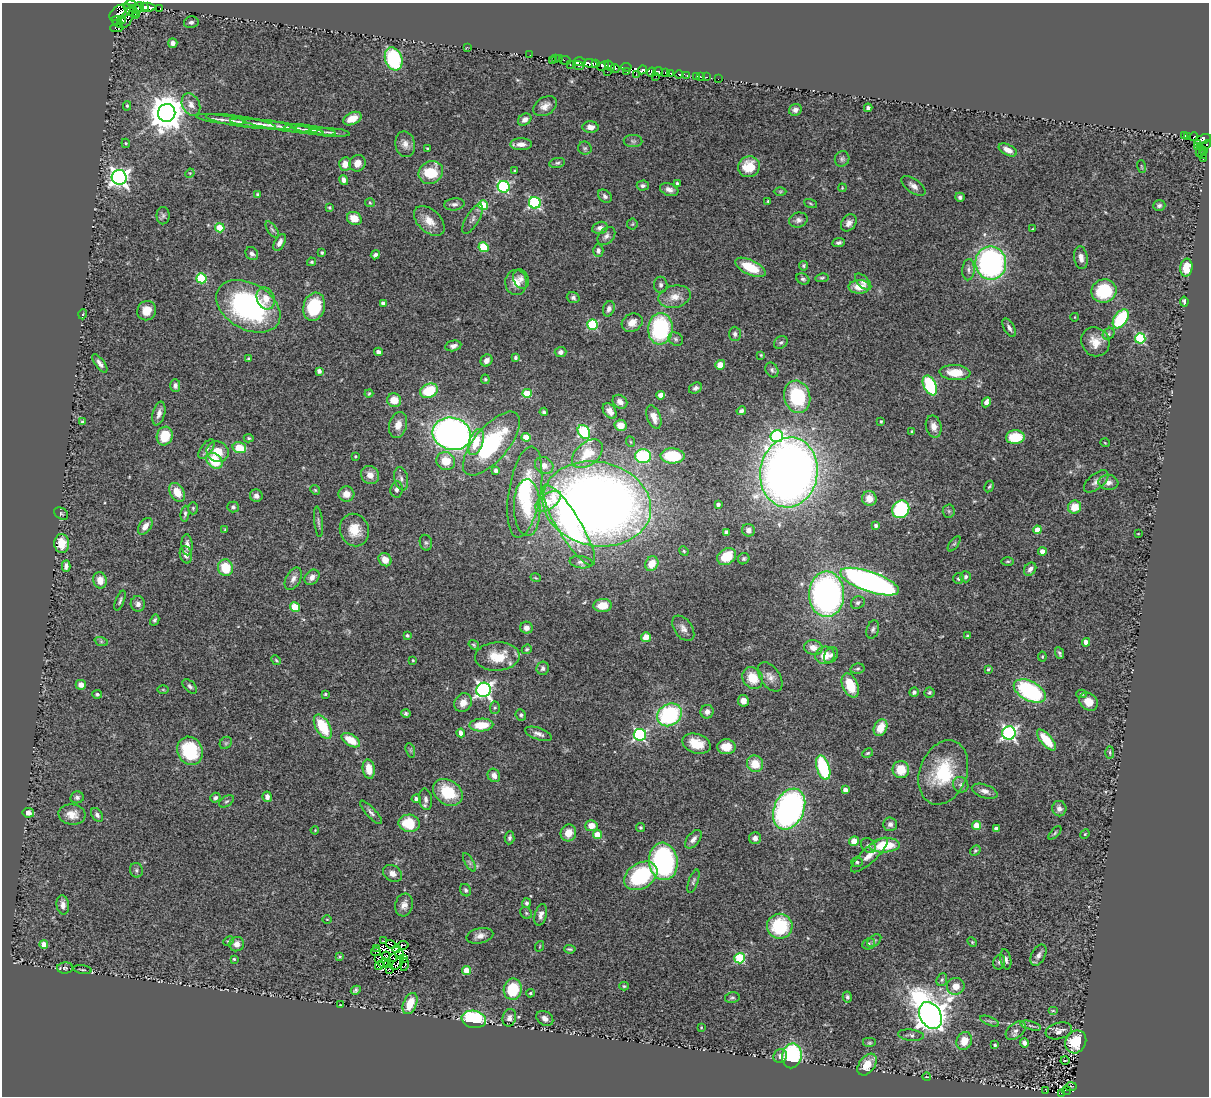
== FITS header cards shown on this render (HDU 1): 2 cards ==
NAXIS1  =                 1207
NAXIS2  =                 1094

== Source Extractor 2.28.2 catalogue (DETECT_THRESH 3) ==
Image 1207 x 1094 px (HDU 1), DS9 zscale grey, 1 PNG px = 1 image px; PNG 1211 x 1098 px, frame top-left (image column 1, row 1094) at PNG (2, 3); each listed source drawn as its Kron ellipse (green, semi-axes under 4 px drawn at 4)
Background 0.513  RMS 0.063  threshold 0.189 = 3 sigma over >= 5 px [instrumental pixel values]
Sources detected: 484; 12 with non-positive FLUX_AUTO (blend fragments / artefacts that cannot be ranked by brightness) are neither listed nor drawn; the other 472 listed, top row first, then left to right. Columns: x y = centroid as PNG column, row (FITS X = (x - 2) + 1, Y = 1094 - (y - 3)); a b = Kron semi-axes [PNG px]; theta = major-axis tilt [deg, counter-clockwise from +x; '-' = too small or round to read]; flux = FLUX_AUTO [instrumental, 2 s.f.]
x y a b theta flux
130 5 6 3 4 570
140 7 5 3 - 190
144 7 4 3 - 200
148 7 8 4 -6 790
136 9 6 4 -8 130
160 9 3 2 - 35
130 10 9 2 -46 260
120 12 11 7 33 160
135 14 3 3 - 59
127 17 12 5 64 7
121 20 4 3 - 48
117 22 6 2 -48 130
191 22 7 6 - 11
116 28 6 3 -2 260
173 43 5 4 - 17
467 47 2 2 - 55
530 55 2 2 - 4.8
555 58 3 2 - 5.4
394 59 12 8 -70 360
559 59 2 2 - 6.9
565 60 6 3 -6 14
553 61 3 2 - 4.1
579 62 6 3 1 580
590 63 7 3 -7 820
570 64 3 2 - 17
596 64 3 2 - 69
578 66 5 3 - 160
603 66 6 3 24 290
609 66 6 4 -56 110
626 67 5 3 - 210
615 68 4 3 - 70
642 70 4 4 - 130
658 71 4 3 - 170
607 72 2 2 - 12
627 72 3 2 - 29
651 72 5 3 - 190
666 73 3 3 - 640
671 73 3 3 - 310
636 74 3 2 - 21
679 74 4 3 - 110
687 75 3 3 - 330
656 76 2 2 - 11
696 76 3 2 - 9.1
701 77 3 2 - 8.1
706 77 3 2 - 15
718 79 2 2 - 5
191 104 12 8 -63 32
127 106 4 4 - 5.8
545 106 13 8 31 30
868 108 4 4 - 9
795 110 6 6 - 15
167 113 9 8 - 10000
221 119 25 3 -7 21
352 119 9 6 26 60
525 120 7 5 36 21
241 122 35 5 -9 42
261 124 32 4 -6 38
283 127 41 4 -9 42
590 127 8 6 -4 27
297 128 12 4 -3 13
306 129 12 3 -1 8.7
316 131 20 3 -7 17
330 132 20 3 -4 14
1184 135 4 3 - 11
1188 136 4 2 - 23
1194 137 4 3 - 160
1203 139 8 4 20 320
633 141 9 6 -1 12
126 143 5 4 - 5.3
405 144 13 10 -79 28
521 144 11 6 1 28
1197 144 3 2 - 8.9
1206 145 5 3 - 53
1198 147 3 2 - 12
585 148 7 6 - 8.9
427 149 3 3 - 5.3
1008 150 10 5 -27 32
1203 150 3 2 - 12
1200 152 5 3 - 28
1203 154 4 2 - 28
842 159 8 7 - 11
1203 159 3 2 - 6.4
357 163 8 8 - 34
557 163 8 5 11 9.1
345 164 7 6 - 39
1141 166 6 3 -71 3.5
749 167 11 10 - 96
515 171 3 3 - 6.8
431 172 12 11 - 150
190 173 5 4 - 4.4
119 177 7 7 - 2100
344 180 5 4 - 17
678 184 4 3 - 14
643 186 6 5 - 11
913 186 14 6 -36 23
504 187 6 6 - 520
842 188 4 3 - 3.4
669 190 9 6 -20 19
780 191 6 4 0 5.6
258 195 4 4 - 9.4
605 196 7 5 -42 11
960 197 5 4 - 9.9
768 201 3 3 - 3.9
370 203 5 4 - 5.3
535 203 6 5 - 590
810 203 7 3 -19 5.1
454 204 10 6 7 14
483 205 5 5 - 170
1159 205 6 5 - 9.1
329 207 3 3 - 4.6
163 216 9 6 90 10
354 218 7 6 - 58
473 219 16 6 59 19
798 220 9 7 16 16
429 221 18 11 -43 56
849 223 9 7 53 23
632 224 5 5 - 6.2
220 228 5 4 - 140
600 228 8 6 12 19
1032 229 3 3 - 3.3
272 230 9 4 -54 9.7
606 236 10 7 47 17
280 242 9 5 61 24
839 243 6 4 7 10
484 247 5 4 - 180
598 251 6 5 - 14
322 253 3 3 - 7.2
252 254 7 5 -48 13
375 255 5 4 - 8.9
1081 258 11 6 -81 25
312 262 4 4 - 6
991 263 16 15 - 1100
803 266 5 4 - 5.7
750 267 17 7 -25 130
1186 268 9 6 80 62
968 270 10 6 86 16
201 278 5 5 - 280
822 278 6 4 10 6.3
521 279 10 7 -67 20
803 279 7 5 -27 8.8
516 282 12 11 - 51
863 282 10 5 -44 16
661 285 8 7 - 13
859 287 10 7 -1 60
1104 291 12 11 - 250
675 297 16 11 13 48
266 298 11 9 -69 50
573 298 6 5 - 10
1184 302 5 3 - 12
383 303 4 3 - 18
248 306 34 23 -29 870
314 307 14 10 74 200
609 309 8 5 70 17
147 311 10 9 - 50
83 314 5 3 - 3.8
1075 317 4 3 - 2.8
1121 319 10 6 56 280
632 323 11 9 28 37
593 325 5 5 - 310
1009 328 10 5 -60 14
660 329 16 12 85 460
735 334 7 6 - 12
1109 334 6 5 - 8.2
1140 338 5 5 - 350
676 339 8 6 -36 11
781 342 7 5 35 9.5
1095 342 15 14 - 59
453 346 8 5 13 19
378 352 4 4 - 20
561 352 6 5 - 15
761 355 4 3 - 4.9
516 358 4 4 - 9.9
249 359 3 3 - 5.4
486 360 6 5 - 23
100 363 11 4 -53 16
720 365 5 5 - 48
772 370 8 6 -61 11
319 371 4 4 - 18
955 373 15 7 -4 75
485 379 5 3 - 5.8
175 385 6 5 - 13
930 385 10 6 -63 290
695 388 7 5 29 13
429 391 9 7 21 160
369 393 4 3 - 4.2
527 393 5 4 - 150
661 395 4 4 - 47
797 397 16 13 -75 260
394 400 7 6 - 74
620 402 8 6 -40 26
986 402 5 4 - 31
610 411 9 6 -53 29
741 411 5 4 - 12
544 412 4 3 - 7.8
159 413 12 6 76 22
654 417 12 6 -69 39
881 421 3 3 - 6.4
83 422 4 3 - 7.2
398 425 13 8 76 43
621 425 6 5 - 43
934 426 11 7 -77 34
584 432 7 5 -54 460
912 432 4 3 - 7.4
452 434 19 16 -14 1900
165 436 9 8 - 96
777 436 6 6 - 510
526 437 4 4 - 97
1015 437 9 7 2 130
249 438 5 4 - 6.8
476 442 13 7 71 83
631 442 5 3 - 3.7
1105 443 5 3 - 3.1
491 444 39 17 50 370
239 448 7 5 -16 120
207 449 11 6 53 18
218 452 11 10 - 74
587 454 18 11 40 120
355 456 3 3 - 5.3
643 456 8 7 - 330
672 456 12 7 -2 210
214 461 9 7 -41 140
446 461 9 8 - 68
544 465 10 8 -36 28
496 470 4 4 - 8.7
789 472 35 28 81 4500
370 475 9 8 - 35
401 479 12 7 -78 18
1096 481 15 7 39 24
1108 482 10 7 -6 24
989 487 6 4 61 6
397 489 8 6 82 15
315 490 5 4 - 5.1
177 492 10 7 -58 66
525 492 46 16 81 250
346 494 8 7 - 34
256 496 6 6 - 18
869 498 7 7 - 39
548 501 15 7 35 130
597 504 54 42 -12 5200
718 504 3 3 - 14
233 507 6 5 - 9.2
1074 507 6 6 - 68
193 508 6 5 - 6.4
527 508 28 13 -89 130
901 509 9 8 - 360
949 511 6 6 - 8.5
61 514 7 5 -34 6.6
185 514 8 4 82 9.5
318 522 15 3 -84 11
569 525 47 11 -59 710
876 525 4 3 - 7.7
145 526 9 6 54 29
225 529 4 3 - 4.1
354 530 16 14 -69 82
748 530 6 6 - 20
1037 530 4 4 - 54
726 532 4 4 - 11
1138 534 4 2 - 2.4
62 543 9 7 -87 74
426 543 8 6 -74 8.6
954 544 9 4 54 8.3
187 545 10 5 -86 24
684 551 5 4 - 5
1042 552 4 4 - 51
186 555 9 6 -76 22
727 557 10 7 32 110
744 559 6 5 - 8.5
385 560 7 6 - 39
1008 561 6 3 0 4.8
581 562 11 6 -8 14
652 564 8 6 60 52
66 566 6 4 87 16
225 568 8 7 - 110
1030 569 7 5 53 16
312 577 8 6 46 21
966 577 5 5 - 9.8
536 578 5 3 - 3.7
293 579 12 7 60 23
959 579 5 5 - 8.7
100 580 8 6 -76 48
870 582 31 10 -19 1600
827 594 23 17 90 1400
120 601 10 3 69 9.6
858 603 7 6 - 12
138 604 8 7 - 17
603 605 9 6 5 64
295 607 5 4 - 130
155 620 6 4 60 8.7
526 628 6 6 - 23
683 628 14 8 -54 26
873 630 9 6 72 12
407 635 4 3 - 7.7
968 636 4 4 - 8.2
646 637 5 4 - 44
101 641 7 4 -19 7.3
1086 642 4 4 - 47
474 645 5 3 - 4.8
813 648 9 7 -15 34
527 649 5 4 - 7.2
1059 653 6 3 -65 7.9
825 655 10 8 20 60
831 655 8 6 56 14
497 656 22 14 3 120
1042 657 5 4 - 4.3
276 660 5 4 - 5.1
413 660 3 2 - 4.5
543 668 7 6 - 13
857 669 7 5 12 7.7
988 669 4 3 - 6
770 677 16 9 -55 32
753 678 11 9 -56 89
81 685 5 5 - 31
850 685 13 7 -66 120
190 686 9 5 -45 11
163 690 6 4 -1 4.2
483 690 7 7 - 1300
1030 691 17 9 -28 450
914 692 4 4 - 11
929 692 5 5 - 6.9
97 694 5 4 - 6.8
325 694 3 3 - 5.7
1082 694 5 4 - 7
743 701 5 5 - 27
1088 702 10 8 -39 53
463 703 10 8 58 39
495 708 6 5 - 7.3
707 712 7 6 - 21
406 713 4 4 - 8.1
521 715 6 5 - 9
669 715 13 10 30 450
481 725 12 6 3 100
323 727 13 7 -60 160
881 728 9 6 62 73
461 733 4 4 - 35
1009 733 7 6 - 1100
538 734 14 5 -19 20
640 735 6 6 - 710
351 740 10 5 -33 92
1046 740 13 5 -49 120
226 743 7 5 46 7.9
696 744 14 9 -18 74
726 747 9 7 -2 61
410 750 7 4 -71 8.2
190 751 14 12 -62 240
1110 752 6 4 -88 6.1
868 753 6 4 26 5.5
755 764 8 8 - 77
823 768 12 6 -71 340
369 769 10 6 -80 56
901 770 8 8 - 88
943 772 33 23 70 250
494 775 7 6 - 25
961 785 8 7 - 14
845 790 4 4 - 28
985 791 13 6 -19 24
448 792 16 12 -34 160
77 797 7 6 - 11
267 797 5 4 - 20
215 798 5 5 - 12
416 799 4 4 - 16
426 799 11 6 -82 18
227 801 8 5 35 8.8
789 809 21 15 65 1300
1059 809 8 7 - 22
371 812 15 5 -47 15
28 813 6 5 - 19
72 814 13 10 -6 43
97 815 8 5 -55 12
409 823 10 8 -7 140
890 824 7 7 - 18
977 825 4 4 - 110
591 826 6 5 - 49
640 828 4 4 - 7.4
996 828 4 3 - 21
315 830 4 3 - 3.4
568 833 8 7 - 44
1055 833 8 4 46 7.3
1085 834 5 4 - 4.6
597 835 4 4 - 88
510 838 6 5 - 8.8
755 838 6 6 - 17
693 839 11 6 50 21
854 841 5 4 - 47
885 845 15 7 4 160
868 846 8 6 -43 12
975 851 6 4 48 6.5
869 855 24 7 42 48
663 861 19 14 -84 800
469 862 10 4 -60 10
857 862 6 4 -2 9.7
136 870 7 6 - 9.9
392 873 10 8 -31 26
641 876 18 12 32 350
693 881 12 4 71 9.9
465 890 6 5 - 8.6
526 903 5 4 - 9.4
63 905 9 6 -84 23
404 905 11 9 75 28
526 913 6 5 - 7.2
541 915 11 6 75 20
327 919 5 3 - 3.5
780 926 13 12 - 250
480 936 14 7 13 27
229 941 6 4 27 6.5
384 941 2 2 - 2.6
874 941 8 5 40 8.8
972 942 5 4 - 5
44 944 4 4 - 46
237 944 7 7 - 25
391 944 5 2 - 6
869 944 7 5 23 8.2
403 945 5 2 - 16
540 946 5 3 - 3.9
377 949 2 2 - 2.8
396 949 4 2 - 5.6
570 949 6 3 -6 6.2
376 952 4 2 - 0.77
400 954 4 3 - 1.1
1038 955 11 6 62 19
386 956 4 3 - 2.7
340 957 3 3 - 6.2
393 957 3 2 - 1.9
378 958 4 2 - 5.2
740 958 5 5 - 290
234 959 3 3 - 5.4
404 959 2 2 - 0.25
1006 959 10 5 -78 15
999 962 7 5 75 9.6
384 963 5 3 - 3.9
397 964 7 2 49 0.24
379 965 4 3 - 5.1
388 965 3 3 - 0.79
404 965 6 4 80 11
65 968 8 5 2 9.8
82 969 9 2 -8 5.7
390 969 4 2 - 4.6
466 970 4 4 - 83
942 980 7 5 68 8.7
624 986 5 4 - 5.7
956 986 9 8 - 45
513 989 10 9 - 160
356 990 5 4 - 8.7
530 993 4 3 - 5.3
732 997 7 5 13 8
847 997 5 4 - 8.7
410 1004 11 6 67 83
341 1005 3 2 - 2.7
1053 1011 5 3 - 3.8
930 1015 14 10 -62 7900
509 1018 9 6 76 17
545 1018 9 7 -33 21
474 1019 12 8 -12 320
990 1021 10 4 -22 8.5
1031 1026 10 3 -15 9.7
701 1027 3 3 - 3.4
1016 1031 12 7 42 22
1059 1031 13 8 13 21
911 1035 13 5 -6 14
964 1041 9 7 71 61
1076 1042 12 10 58 140
870 1043 7 5 0 7
1024 1043 5 4 - 14
995 1045 4 3 - 6.1
780 1056 7 6 - 18
792 1056 12 10 77 460
1065 1060 4 2 - 4.2
867 1065 12 7 55 62
927 1077 4 2 - 2.5
1071 1087 5 2 - 2.5
1066 1090 5 2 - 1.8
1046 1091 2 2 - 3.6
1062 1093 3 2 - 28
At the frame edge (FLAGS 8, measured only in part): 2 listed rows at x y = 130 5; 1206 145
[12 non-positive-flux detections neither listed nor drawn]